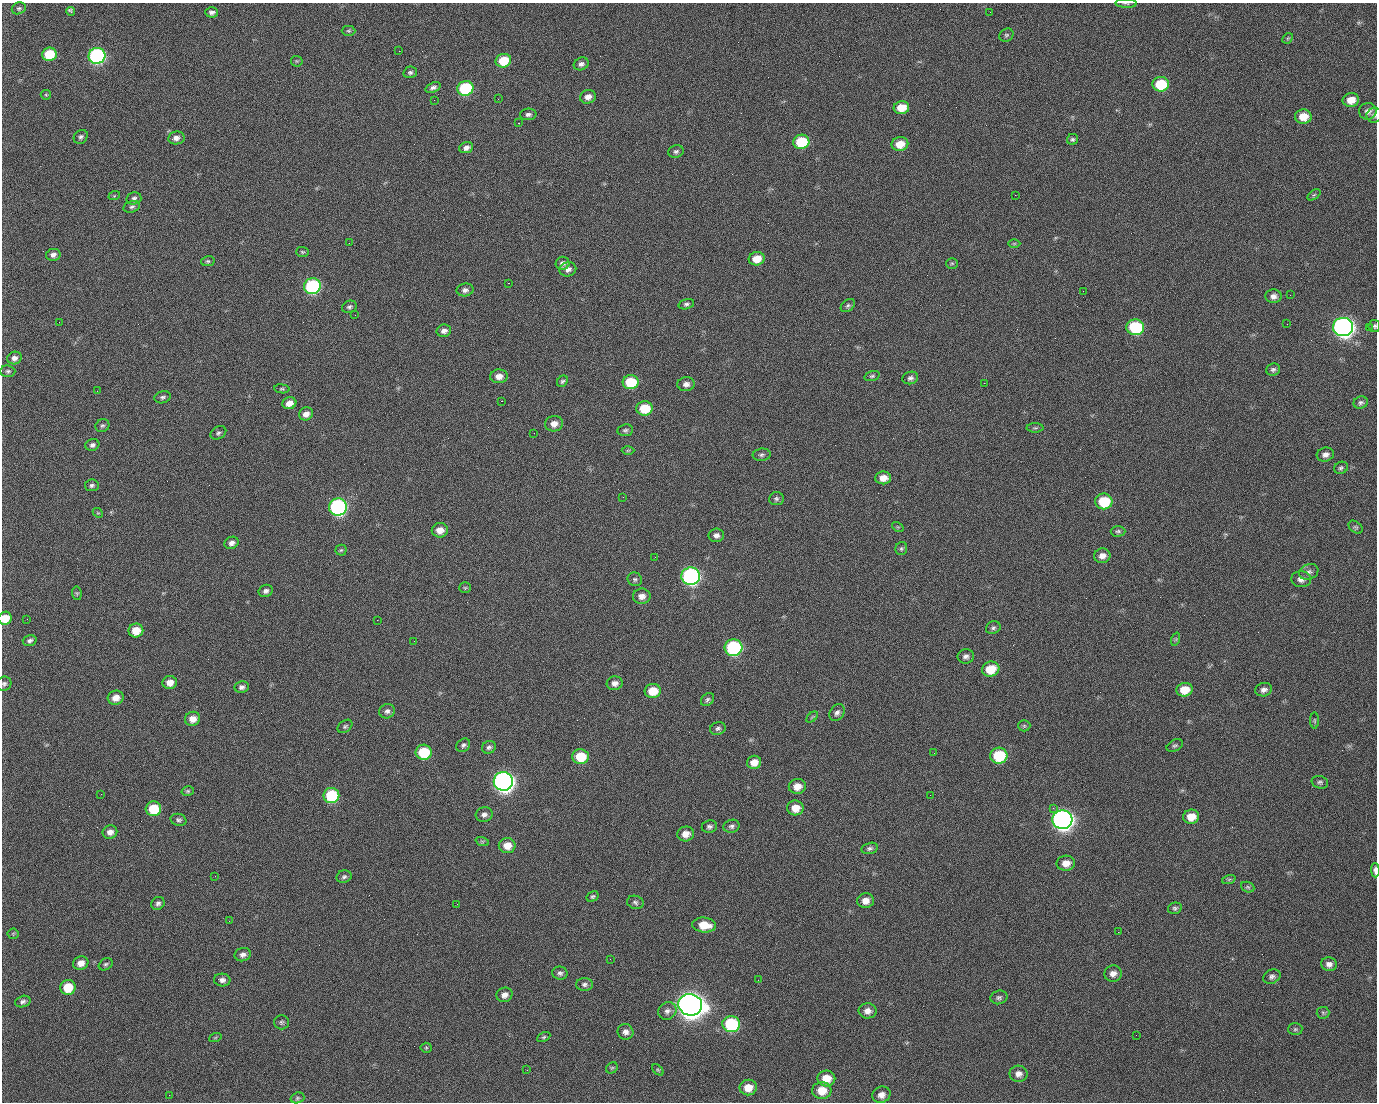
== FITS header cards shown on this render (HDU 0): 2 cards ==
NAXIS1  =                 1375 / length of data axis 1
NAXIS2  =                 1100 / length of data axis 2

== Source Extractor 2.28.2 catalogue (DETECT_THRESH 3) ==
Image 1375 x 1100 px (HDU 0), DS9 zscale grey, 1 PNG px = 1 image px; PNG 1379 x 1104 px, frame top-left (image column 1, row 1100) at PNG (2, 3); each listed source drawn as its Kron ellipse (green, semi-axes under 4 px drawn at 4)
Background 1510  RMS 32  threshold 96.2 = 3 sigma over >= 5 px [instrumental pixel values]
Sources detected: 231; all 231 listed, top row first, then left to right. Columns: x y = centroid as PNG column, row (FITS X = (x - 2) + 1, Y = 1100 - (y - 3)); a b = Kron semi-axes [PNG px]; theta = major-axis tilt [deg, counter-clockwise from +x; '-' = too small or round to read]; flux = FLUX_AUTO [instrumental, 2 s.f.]
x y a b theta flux
1126 3 10 3 -1 3.6e+03
19 8 7 5 22 4.4e+03
71 12 4 3 - 6.6e+03
212 12 6 5 - 7.1e+03
990 12 3 2 - 1.7e+03
349 31 7 5 -1 3.5e+03
1006 35 7 6 - 4.2e+03
1288 38 6 4 43 3.3e+03
399 51 2 2 - 2.5e+04
49 54 7 6 - 7.0e+04
97 56 8 8 - 4.8e+05
297 61 6 5 - 2.8e+03
503 61 8 6 22 5.5e+04
581 64 8 6 26 7.8e+03
410 72 7 5 14 5.1e+03
1161 84 8 7 - 9.8e+04
433 87 8 5 22 7.1e+03
465 88 8 7 - 1.7e+05
46 95 5 5 - 2.5e+03
588 97 8 6 17 1.3e+04
498 99 2 2 - 1.6e+03
434 100 2 2 - 4.4e+03
1351 100 8 7 - 2.5e+04
901 108 8 6 10 3.4e+04
1368 111 9 8 - 1.1e+04
528 114 8 6 3 6.4e+03
1374 115 8 7 - 6.7e+03
1303 117 8 7 - 3.3e+04
518 123 2 2 - 3.2e+04
81 137 8 6 46 5.8e+03
176 138 8 6 9 1.0e+04
1072 139 6 5 - 4.4e+03
801 142 8 7 - 8.7e+04
900 144 8 7 - 3.0e+04
466 148 7 5 22 8.6e+03
676 151 8 6 13 5.3e+03
1015 195 2 2 - 7.2e+03
1314 195 7 4 37 3.1e+03
114 196 6 3 18 2.3e+03
134 198 7 6 - 5.6e+03
132 207 9 5 15 5.1e+03
349 243 2 2 - 8.6e+02
1014 244 6 4 1 2.8e+03
302 252 6 5 - 3.3e+03
53 255 7 6 - 8.2e+03
757 259 8 6 15 2.9e+04
208 261 7 5 12 3.7e+03
563 263 7 6 - 8.5e+03
952 263 6 5 - 3.4e+03
568 269 8 7 - 9.9e+03
508 283 2 2 - 5.7e+04
312 286 8 8 - 3.0e+05
465 290 8 6 10 7.9e+03
1083 291 2 2 - 3.7e+03
1290 295 2 2 - 2.3e+03
1274 296 8 7 - 1.1e+04
686 304 8 5 16 5.1e+03
848 305 8 5 39 4.9e+03
349 307 7 6 - 5.1e+03
355 315 2 2 - 1.2e+03
59 322 2 2 - 1.4e+03
1287 324 2 2 - 1.6e+03
1374 326 6 6 - 4.5e+03
1135 327 9 8 - 1.7e+05
1343 327 10 9 - 1.4e+06
1369 328 4 3 - 2.0e+03
444 331 7 6 - 9.2e+03
14 358 7 6 - 8.7e+03
1273 369 7 6 - 5.5e+03
8 371 7 6 - 5.0e+03
499 376 9 7 5 1.6e+04
872 376 8 4 15 4.2e+03
910 378 8 6 16 6.6e+03
562 381 6 5 - 4.1e+03
631 382 8 7 - 8.7e+04
984 383 2 2 - 1.6e+04
686 384 8 7 - 1.1e+04
282 389 8 4 -6 3.4e+03
97 391 2 2 - 1.4e+03
163 397 8 6 16 5.4e+03
501 401 3 2 - 5.9e+04
289 403 7 6 - 1.8e+04
1361 403 7 6 - 5.6e+03
645 408 8 7 - 6.5e+04
306 414 7 6 - 1.3e+04
554 424 9 7 11 1.5e+04
102 426 7 6 - 4.8e+03
1035 428 8 5 0 3.6e+03
625 430 7 6 - 4.8e+03
218 433 8 6 29 5.3e+03
534 433 2 2 - 8.7e+02
92 445 7 6 - 7.0e+03
628 450 6 4 1 2.8e+03
762 455 9 6 7 5.4e+03
1325 455 9 6 16 1.0e+04
1341 468 7 6 - 4.7e+03
883 478 8 6 2 2.0e+04
92 485 7 6 - 5.4e+03
623 497 2 2 - 3.7e+03
776 499 7 6 - 5.1e+03
1104 501 8 8 - 8.5e+04
338 507 9 8 - 5.4e+05
98 513 5 4 - 2.6e+03
898 527 6 4 -33 2.4e+03
1356 527 8 5 -39 3.9e+03
440 530 8 7 - 2.0e+04
1118 531 7 5 1 4.4e+03
716 535 7 7 - 8.6e+03
231 543 7 6 - 9.3e+03
901 548 6 6 - 4.0e+03
341 550 5 5 - 3.3e+03
1102 556 8 7 - 1.4e+04
655 557 2 2 - 9.4e+02
1309 572 10 7 23 8.7e+03
691 576 9 8 - 6.3e+05
635 579 7 6 - 4.8e+03
1301 579 10 8 -6 1.2e+04
465 588 6 5 - 3.3e+03
266 591 7 6 - 7.2e+03
77 593 7 5 -83 3.2e+03
642 596 9 7 8 1.4e+04
5 618 7 6 - 3.8e+04
27 619 3 2 - 2.2e+03
377 620 2 2 - 1.2e+04
993 628 7 6 - 5.1e+03
136 630 7 7 - 3.8e+04
1176 639 7 4 72 3.1e+03
30 641 7 5 17 6.3e+03
414 641 2 2 - 1.0e+03
733 648 9 8 - 3.0e+05
966 656 8 7 - 7.6e+03
991 669 9 7 18 4.3e+04
170 682 7 6 - 1.9e+04
615 683 8 7 - 1.1e+04
4 684 7 7 - 5.4e+03
242 687 7 6 - 7.0e+03
1184 690 8 7 - 3.5e+04
1264 690 8 6 13 1.0e+04
653 691 8 7 - 4.1e+04
116 698 8 7 - 1.9e+04
707 699 7 5 46 4.7e+03
387 711 8 7 - 8.0e+03
837 713 9 6 56 7.7e+03
812 717 6 4 44 2.7e+03
193 719 8 7 - 1.9e+04
1315 721 8 4 -90 3.1e+03
345 726 8 5 37 4.5e+03
1024 726 6 6 - 3.8e+03
718 728 8 6 17 5.8e+03
463 745 7 6 - 5.5e+03
1175 746 8 5 28 4.4e+03
489 747 7 6 - 6.0e+03
424 752 8 7 - 9.2e+04
934 753 2 2 - 2.0e+03
999 756 8 8 - 1.1e+05
581 757 8 7 - 6.7e+04
754 762 7 6 - 1.9e+04
503 781 9 9 - 1.4e+06
1320 782 8 6 -16 5.2e+03
797 786 8 7 - 2.2e+04
188 791 6 5 - 3.5e+03
101 794 2 2 - 2.8e+03
930 795 2 2 - 8.3e+03
331 796 8 7 - 1.3e+05
795 808 8 7 - 2.7e+04
1053 808 2 2 - 1.8e+04
153 809 8 7 - 6.8e+04
484 815 8 7 - 8.5e+03
1191 817 8 7 - 2.9e+04
179 820 8 6 -15 5.5e+03
1062 820 10 9 - 1.4e+06
732 826 8 6 16 6.5e+03
709 827 8 6 6 6.1e+03
110 832 7 6 - 1.2e+04
686 834 8 7 - 1.9e+04
482 841 7 4 -18 3.4e+03
507 846 8 7 - 2.5e+04
870 848 8 5 12 5.5e+03
1066 863 9 7 6 2.1e+04
1375 870 7 3 -89 1.1e+04
215 876 2 2 - 8.4e+02
344 877 8 6 17 5.6e+03
1229 879 7 4 19 3.6e+03
1248 887 7 5 -21 3.9e+03
593 896 6 4 31 4.3e+03
865 901 8 7 - 1.8e+04
635 902 8 6 -16 6.0e+03
158 903 7 6 - 6.2e+03
457 904 3 2 - 1.9e+03
1175 908 7 5 14 4.8e+03
229 921 2 2 - 1.0e+03
704 925 12 7 -5 4.0e+04
1118 932 3 2 - 2.9e+03
13 934 5 5 - 3.0e+03
243 955 8 6 12 8.7e+03
610 959 2 2 - 2.9e+03
81 963 8 6 19 1.6e+04
106 964 7 5 33 4.4e+03
1329 964 8 7 - 1.1e+04
560 973 8 6 -10 6.3e+03
1113 974 9 8 - 1.3e+04
1272 977 9 6 26 7.2e+03
222 980 8 6 -4 8.9e+03
758 980 2 2 - 2.1e+03
584 984 8 6 0 6.5e+03
68 987 7 7 - 5.5e+04
504 995 8 7 - 1.1e+04
999 997 8 6 13 5.7e+03
23 1001 8 5 16 6.2e+03
690 1005 12 10 -16 3.1e+06
667 1011 9 8 - 9.5e+03
867 1011 9 7 -2 1.4e+04
1323 1013 6 6 - 4.3e+03
281 1022 7 7 - 4.8e+03
731 1024 9 8 - 1.8e+05
1295 1029 7 6 - 4.0e+03
626 1032 8 7 - 1.0e+04
1136 1035 2 2 - 9.0e+02
544 1037 7 4 27 3.4e+03
215 1038 6 4 19 2.8e+03
426 1048 5 5 - 3.0e+03
612 1068 6 5 - 3.1e+03
527 1070 2 2 - 1.0e+03
658 1070 7 4 -44 3.1e+03
1018 1074 9 8 - 1.2e+04
826 1078 9 8 - 3.4e+04
748 1088 8 7 - 2.8e+04
822 1091 9 8 - 3.6e+04
169 1095 2 2 - 6.2e+03
881 1095 9 8 - 1.4e+04
297 1098 7 5 17 4.0e+03
At the frame edge (FLAGS 8, measured only in part): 6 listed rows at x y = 1126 3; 1374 115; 1374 326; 5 618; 4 684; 1375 870